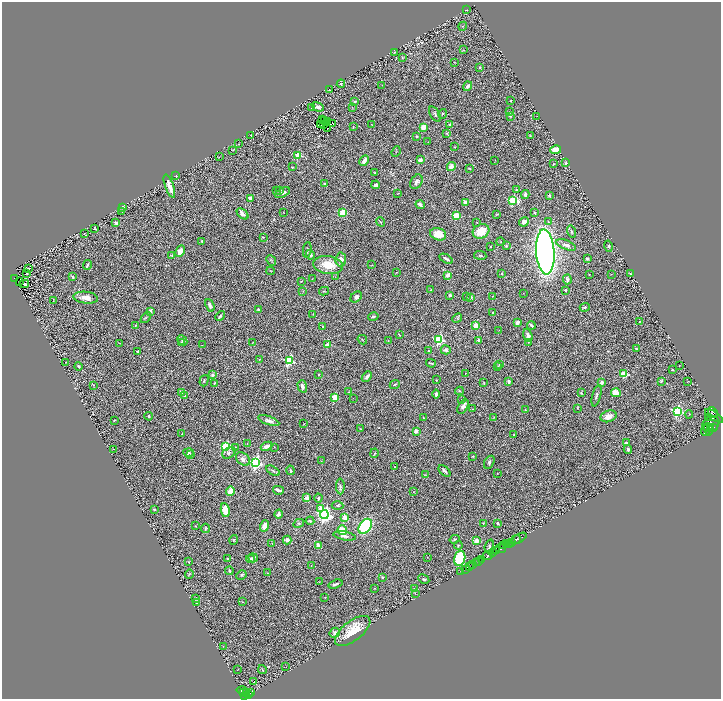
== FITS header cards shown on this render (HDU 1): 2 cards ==
NAXIS1  =                 1438
NAXIS2  =                 1393

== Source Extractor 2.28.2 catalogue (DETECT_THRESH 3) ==
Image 1438 x 1393 px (HDU 1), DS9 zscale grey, zoomed out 1/2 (1 PNG px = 2 x 2 image px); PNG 723 x 701 px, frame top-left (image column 2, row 1393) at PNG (2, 2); each listed source drawn as its Kron ellipse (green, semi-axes under 4 px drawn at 4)
Background 0.762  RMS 0.07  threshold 0.209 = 3 sigma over >= 5 px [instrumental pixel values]
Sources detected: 375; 38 cannot appear on this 1/2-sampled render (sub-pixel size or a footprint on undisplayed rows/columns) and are neither listed nor drawn; the other 337 listed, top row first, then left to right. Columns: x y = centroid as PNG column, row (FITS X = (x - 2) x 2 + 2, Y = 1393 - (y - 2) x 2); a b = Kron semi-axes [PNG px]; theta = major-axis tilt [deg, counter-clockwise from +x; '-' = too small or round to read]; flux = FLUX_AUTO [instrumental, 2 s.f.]
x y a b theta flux
467 10 2 1 - 4.4
463 26 4 3 - 12
464 50 3 2 - 5.5
395 52 3 2 - 5.5
402 57 3 2 - 7.8
455 62 2 1 - 3.3
479 67 3 2 - 10
341 84 4 4 - 17
382 86 3 2 - 5.3
468 86 5 3 - 53
329 90 2 1 - 4.8
355 101 3 2 - 18
511 101 2 2 - 7.2
318 107 6 3 -20 65
311 108 4 3 - 9.3
352 108 3 2 - 5.2
510 112 3 2 - 6.8
435 114 8 4 -59 28
443 114 5 2 - 9.5
510 116 3 2 - 10
537 116 2 1 - 4.5
322 119 2 1 - 2.1
324 120 2 1 - 9.3
327 121 3 1 - 3.3
321 124 2 1 - 3
333 124 2 1 - 26
324 125 2 1 - 6.7
372 125 3 2 - 6.8
449 125 3 3 - 14
353 127 3 2 - 8.9
423 127 4 3 - 120
327 129 2 1 - 6.9
446 133 3 2 - 6.9
250 135 3 2 - 5.4
416 136 3 3 - 14
530 136 3 2 - 7.1
428 142 2 1 - 4.1
239 144 2 1 - 12
454 147 2 2 - 5.5
233 150 2 1 - 6.3
556 150 5 3 - 160
396 152 5 1 - 6.4
298 155 3 3 - 550
219 157 3 2 - 5.5
420 160 2 2 - 220
495 160 3 2 - 4.3
364 161 6 3 61 99
566 163 3 2 - 24
553 164 2 2 - 11
451 166 4 4 - 91
292 167 2 1 - 7.5
470 169 3 2 - 9.3
374 173 3 3 - 9
176 176 2 2 - 19
416 182 8 5 59 61
324 183 2 2 - 8.2
376 185 4 4 - 30
169 186 12 3 -70 100
516 189 3 2 - 6.7
276 190 3 3 - 14
280 190 4 3 - 15
283 193 8 4 26 67
398 193 4 2 - 6.5
525 195 4 3 - 41
549 195 2 2 - 53
250 198 4 3 - 59
513 200 4 3 - 1000
465 202 3 3 - 85
420 205 4 3 - 35
123 207 2 2 - 100
121 211 2 1 - 5.4
283 212 2 1 - 3.7
343 212 3 3 - 490
535 212 3 3 - 13
242 214 7 3 -43 88
497 214 3 1 - 8.2
456 216 3 3 - 620
380 222 5 2 - 12
524 222 5 4 - 70
548 222 3 3 - 9.9
116 223 2 2 - 120
477 223 2 2 - 4.5
95 228 3 2 - 8.5
481 231 8 7 - 260
571 232 6 4 -74 27
84 234 3 2 - 5.9
438 234 8 6 -18 220
263 237 3 2 - 9.7
202 241 4 3 - 14
500 242 4 2 - 8.3
566 245 10 4 -21 67
506 246 4 3 - 11
609 246 6 4 -75 21
490 247 2 2 - 12
307 250 8 4 82 31
180 251 6 4 62 140
545 252 22 9 -86 9100
310 255 5 4 - 51
480 255 6 3 -8 20
172 256 4 2 - 10
341 259 7 5 86 70
446 259 7 2 -30 33
587 259 3 2 - 27
271 260 6 3 -47 12
87 265 5 2 - 27
328 265 15 9 -8 280
372 265 3 2 - 6.9
29 268 2 2 - 4.8
271 271 4 2 - 5.8
396 272 2 1 - 3.5
502 273 3 2 - 13
27 274 2 1 - 6.1
611 274 2 2 - 4.9
630 274 2 2 - 7.6
448 275 3 2 - 120
589 275 2 2 - 8
73 277 4 3 - 17
335 277 3 2 - 6.8
14 278 4 2 - 83
312 279 2 1 - 4
567 280 5 3 - 47
19 281 2 1 - 3.6
301 281 3 2 - 10
24 284 5 3 - 39
431 290 3 2 - 6
565 290 2 2 - 43
303 291 3 2 - 9.8
324 291 5 2 - 8.4
523 293 2 1 - 2.6
450 295 3 2 - 32
493 296 2 1 - 3.4
356 297 6 5 - 50
466 297 2 1 - 5.6
471 297 2 2 - 19
86 298 12 6 -6 110
53 301 3 1 - 5.5
210 305 6 4 -68 40
585 307 5 3 - 19
258 310 2 2 - 91
150 311 4 3 - 53
492 313 4 2 - 18
313 314 2 1 - 4.1
220 316 5 3 - 22
373 317 5 3 - 19
146 318 6 2 50 15
457 318 5 3 - 16
640 321 2 2 - 16
517 322 4 3 - 56
136 325 3 2 - 7.9
531 325 4 2 - 25
322 326 2 1 - 5.6
476 326 3 2 - 350
499 330 2 1 - 3.5
399 335 4 2 - 9
528 335 7 4 -72 67
182 340 6 3 -46 30
362 340 5 2 - 12
439 340 3 3 - 1600
478 340 2 2 - 54
388 341 2 2 - 6.2
181 342 3 2 - 32
253 342 4 1 - 5.9
528 342 3 3 - 9
120 343 2 1 - 6
202 345 2 1 - 3.6
327 345 2 2 - 190
636 349 3 3 - 13
446 350 5 4 - 31
137 351 2 2 - 54
428 351 3 3 - 12
259 359 2 2 - 16
289 361 3 3 - 1400
66 362 2 1 - 3.5
431 363 5 2 - 15
499 364 4 3 - 18
79 366 4 3 - 22
679 366 2 1 - 5.4
498 367 3 3 - 11
672 370 2 2 - 9.7
465 373 3 1 - 5.4
318 374 3 2 - 8.3
624 374 3 3 - 610
212 375 2 2 - 71
367 377 6 3 51 45
436 380 2 2 - 11
204 381 6 3 73 22
509 381 3 3 - 48
661 381 4 3 - 16
688 381 2 1 - 3.4
601 382 3 3 - 43
214 383 4 2 - 9.6
484 383 4 2 - 9
395 384 5 3 - 21
94 385 3 2 - 4.6
302 386 6 4 -74 52
459 391 4 3 - 17
181 392 2 2 - 140
349 392 3 3 - 8.6
581 393 3 3 - 9.7
616 393 5 4 - 180
436 394 4 3 - 33
185 396 4 3 - 20
597 396 11 3 76 30
335 397 3 3 - 430
353 398 2 2 - 3.8
462 399 2 2 - 4.3
463 406 8 4 61 60
577 408 2 1 - 6.1
473 409 3 2 - 5.6
525 410 3 2 - 8.3
677 411 4 3 - 1900
713 412 6 2 -48 610
689 414 4 3 - 12
149 416 4 4 - 15
608 416 8 5 18 100
714 416 10 3 -33 450
494 417 3 2 - 6.7
709 417 3 3 - 800
424 418 3 2 - 8.6
114 420 2 1 - 6.9
269 421 11 4 -20 52
304 424 3 1 - 5.8
711 424 9 7 38 3200
711 427 2 1 - 790
713 427 3 2 - 1100
361 429 3 2 - 6.8
708 429 6 4 -75 1600
705 430 6 3 66 2300
416 431 2 2 - 120
182 433 2 2 - 8
514 435 2 2 - 41
247 443 2 2 - 5.5
626 443 2 2 - 50
226 446 4 3 - 800
267 446 6 3 23 81
235 447 3 2 - 5.4
274 447 3 2 - 4.2
113 449 2 1 - 6.3
628 449 4 3 - 20
189 452 5 4 - 19
229 453 7 5 33 34
374 453 5 2 - 10
191 455 3 2 - 6.1
473 456 3 2 - 9.6
243 459 8 5 -42 66
321 461 3 2 - 4.4
489 462 7 4 60 29
256 463 4 4 - 3000
395 467 3 2 - 9.3
291 470 5 2 - 22
273 471 7 3 -30 22
444 471 7 3 -43 28
497 474 2 2 - 4.3
425 475 4 2 - 5.8
340 486 8 4 -88 28
278 490 5 2 - 39
230 491 5 3 - 240
414 492 3 2 - 5.5
307 498 4 3 - 86
318 498 4 3 - 21
337 505 6 4 -3 21
320 508 3 2 - 200
154 509 2 2 - 46
225 510 7 4 -79 280
279 514 4 3 - 40
324 515 4 4 - 4600
345 517 2 2 - 270
310 521 4 3 - 15
299 523 5 4 - 20
483 523 2 2 - 5.6
498 523 3 2 - 19
195 526 3 3 - 7.5
265 526 5 4 - 130
365 526 8 5 53 1600
205 528 5 3 - 16
342 530 5 3 - 250
345 536 11 4 -10 61
455 539 5 3 - 14
518 539 9 2 29 710
234 540 5 3 - 11
287 540 4 3 - 70
516 540 5 2 - 670
477 541 2 2 - 230
512 542 2 2 - 650
272 544 3 2 - 4.6
506 544 3 1 - 130
509 544 3 2 - 400
318 545 3 3 - 97
458 545 4 3 - 11
489 546 7 4 71 31
503 546 4 2 - 320
501 548 5 2 - 340
497 551 3 3 - 290
492 552 4 3 - 750
488 556 5 3 - 1400
427 557 2 2 - 7.3
227 558 2 2 - 15
253 558 5 4 - 44
460 558 8 5 74 720
251 559 4 3 - 24
481 559 2 2 - 540
478 561 3 2 - 910
188 562 3 3 - 7.4
477 563 2 2 - 270
311 565 2 1 - 6.1
473 565 2 2 - 160
469 567 2 1 - 160
465 569 2 1 - 17
229 571 4 2 - 26
461 572 2 1 - 36
268 573 3 2 - 5.4
189 574 5 2 - 9.3
241 575 5 4 - 24
382 577 4 3 - 11
424 579 6 3 -28 19
320 582 4 2 - 6
336 584 7 2 18 38
375 588 2 1 - 4
415 589 3 3 - 13
415 593 3 2 - 6.6
325 597 2 1 - 5.4
196 599 3 3 - 16
242 602 2 2 - 6.7
197 603 2 2 - 11
353 631 21 10 38 310
335 633 5 4 - 41
223 646 2 1 - 3.3
286 667 2 1 - 4
237 669 2 1 - 4.7
262 669 4 1 - 5.9
253 682 2 1 - 18
242 691 6 2 -16 230
247 692 3 1 - 62
243 693 3 2 - 180
251 693 4 2 - 140
249 694 2 1 - 32
244 696 4 2 - 560
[38 sub-pixel or undisplayed-footprint detections neither listed nor drawn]